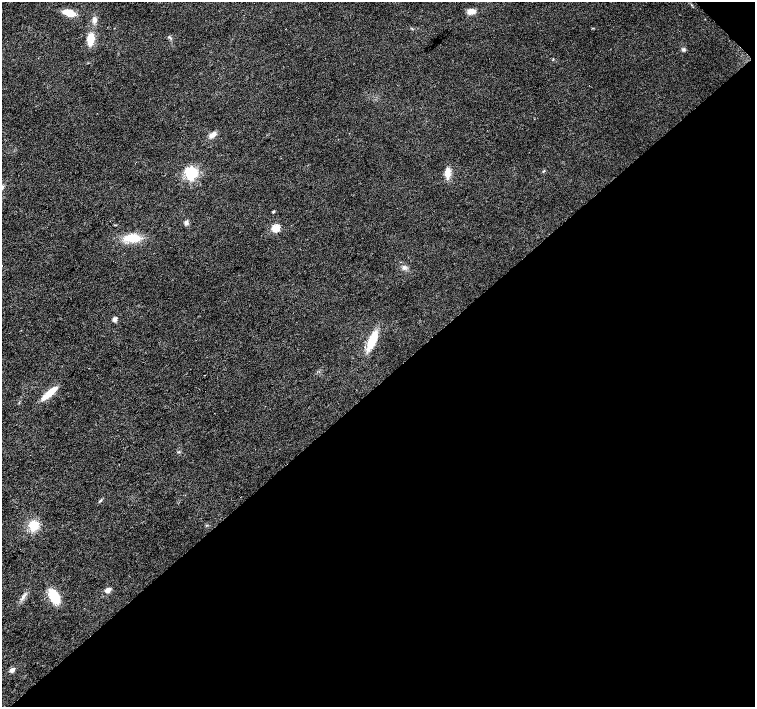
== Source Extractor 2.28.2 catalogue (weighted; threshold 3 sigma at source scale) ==
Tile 12 of 4 x 4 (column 4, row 3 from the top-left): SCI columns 4522-6026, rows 1628-3036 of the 6026 x 6005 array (HDU 1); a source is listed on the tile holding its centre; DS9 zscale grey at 2 x 2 block average (1 PNG px = mean of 2 x 2 image px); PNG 757 x 709 px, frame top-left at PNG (2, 2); no overlay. Shown black and unused: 46% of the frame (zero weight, under 2 of 3 exposures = <1% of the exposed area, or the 3 px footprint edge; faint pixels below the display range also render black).
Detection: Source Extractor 2.28.2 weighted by HDU 2 'WHT'; one run over the whole footprint, this tile lists its part. Background 0.0208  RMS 0.0065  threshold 0.0292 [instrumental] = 3 sigma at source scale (4.5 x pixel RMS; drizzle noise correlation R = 1.50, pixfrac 1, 0.0396/0.0396 arcsec/px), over >= 5 px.
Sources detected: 23; all 23 listed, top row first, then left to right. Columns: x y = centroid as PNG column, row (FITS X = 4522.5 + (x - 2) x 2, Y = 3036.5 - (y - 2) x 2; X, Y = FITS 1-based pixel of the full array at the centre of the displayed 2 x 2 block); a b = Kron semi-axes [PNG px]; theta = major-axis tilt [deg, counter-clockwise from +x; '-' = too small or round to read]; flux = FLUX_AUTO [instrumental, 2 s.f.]
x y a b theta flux
471 11 10 5 -6 10
69 13 10 6 -17 23
94 20 7 5 83 6.4
91 39 11 6 82 26
684 49 5 4 - 2.6
212 135 10 5 34 7.3
543 171 3 2 - 1
191 173 5 4 - 320
448 173 10 6 -89 15
2 188 7 3 55 3.5
273 212 3 2 - 2.2
186 223 5 5 - 4
276 228 3 3 - 77
132 238 17 8 3 32
404 267 5 5 - 4.3
115 319 5 5 - 4.7
372 341 17 6 66 49
50 393 15 5 42 35
100 501 5 2 - 2.3
34 525 10 8 82 26
108 590 3 3 - 31
54 596 12 7 -61 47
12 670 3 3 - 12
Isophote crosses this tile's border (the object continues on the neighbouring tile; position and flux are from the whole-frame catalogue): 1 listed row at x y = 2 188